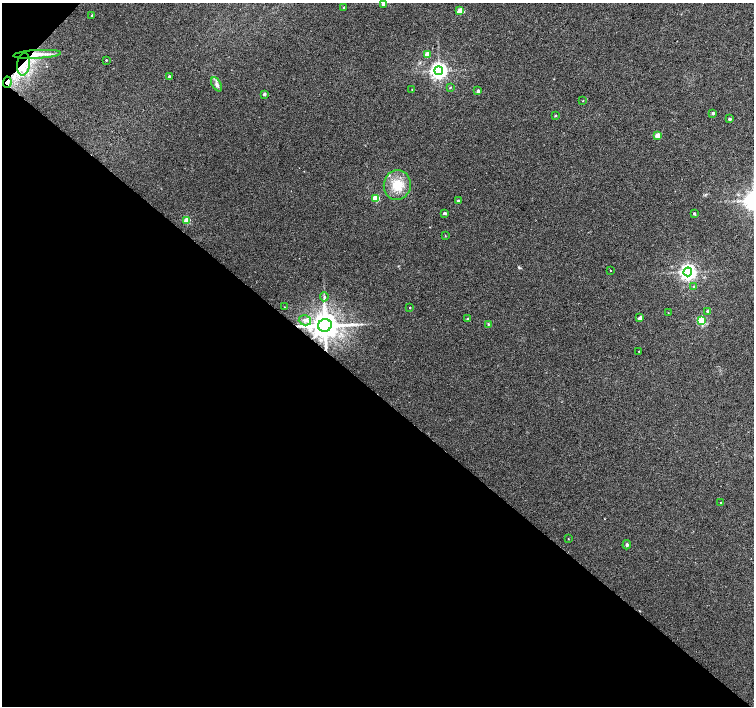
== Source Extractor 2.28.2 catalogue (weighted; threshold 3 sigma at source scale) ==
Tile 9 of 4 x 4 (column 1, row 3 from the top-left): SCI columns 1-1503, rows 1574-2980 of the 6015 x 6027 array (HDU 1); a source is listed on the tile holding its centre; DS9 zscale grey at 2 x 2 block average (1 PNG px = mean of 2 x 2 image px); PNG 756 x 708 px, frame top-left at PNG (2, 3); each listed source drawn as its Kron ellipse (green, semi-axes under 4 px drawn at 4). Shown black and unused: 45% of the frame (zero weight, under 2 of 3 exposures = <1% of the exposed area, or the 3 px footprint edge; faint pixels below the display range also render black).
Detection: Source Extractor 2.28.2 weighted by HDU 2 'WHT'; one run over the whole footprint, this tile lists its part. Background 0.0327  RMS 0.0064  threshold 0.0286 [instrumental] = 3 sigma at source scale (4.5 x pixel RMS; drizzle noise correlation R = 1.50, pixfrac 1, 0.0396/0.0396 arcsec/px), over >= 5 px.
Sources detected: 49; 1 cosmic-ray / hot-pixel residue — neither listed nor drawn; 2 inside a brighter listed object's ellipse — not listed separately; the other 46 listed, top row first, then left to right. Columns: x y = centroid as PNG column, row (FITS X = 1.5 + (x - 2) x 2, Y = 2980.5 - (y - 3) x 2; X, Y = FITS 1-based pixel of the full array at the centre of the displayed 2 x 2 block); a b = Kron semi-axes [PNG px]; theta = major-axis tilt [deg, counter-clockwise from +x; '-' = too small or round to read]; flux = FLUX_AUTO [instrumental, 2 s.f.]
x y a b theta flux
383 4 4 3 - 3.9
344 7 2 2 - 1.4
459 11 4 3 - 11
92 15 2 2 - 1.1
37 54 24 4 3 17
427 54 3 3 - 20
106 60 2 2 - 0.98
23 64 11 6 83 17
439 71 4 4 - 610
169 77 2 2 - 4.5
7 82 5 4 - 5.1
217 84 8 4 -59 4.8
450 87 3 2 - 0.96
412 89 2 2 - 0.64
478 91 3 3 - 3.6
264 94 2 2 - 4.4
583 101 2 2 - 0.66
713 113 2 2 - 4
555 116 2 2 - 1.6
729 119 2 2 - 3.8
657 136 3 3 - 24
397 185 15 13 84 30
376 198 3 3 - 45
458 201 2 2 - 3.8
444 213 2 2 - 4.8
694 213 3 2 - 2.6
187 220 3 3 - 39
445 236 2 2 - 0.7
610 271 2 2 - 0.82
688 272 4 4 - 580
694 286 3 3 - 1.4
324 297 4 2 - 1.8
284 307 2 2 - 0.57
410 307 2 2 - 0.85
708 311 2 2 - 5.3
668 313 2 2 - 0.56
640 318 2 2 - 9.1
468 319 3 3 - 1.7
305 320 6 5 - 6.4
702 321 3 3 - 94
488 324 3 3 - 1.1
325 325 7 6 - 2900
639 351 2 2 - 0.91
721 503 2 2 - 1.3
568 539 2 2 - 0.62
627 545 4 3 - 2.2
Overlapping masked pixels (flux is a lower limit): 4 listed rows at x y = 37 54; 23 64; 7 82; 325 325
Isophote crosses this tile's border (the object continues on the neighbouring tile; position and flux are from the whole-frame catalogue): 1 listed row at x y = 383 4
Diffuse or blended objects may show on this block-average render without a row.